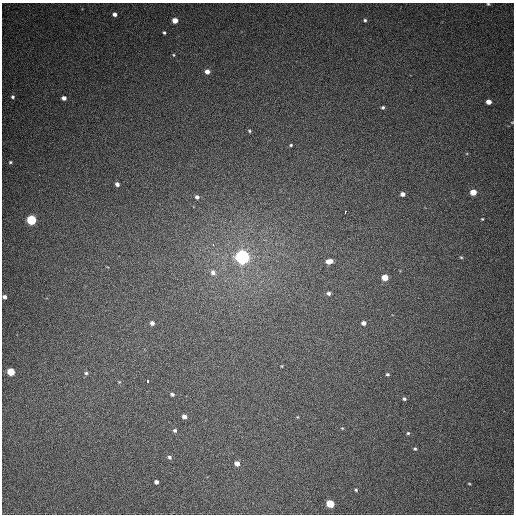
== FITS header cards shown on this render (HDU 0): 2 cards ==
NAXIS1  =                  512
NAXIS2  =                  512

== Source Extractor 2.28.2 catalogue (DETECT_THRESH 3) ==
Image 512 x 512 px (HDU 0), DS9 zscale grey, 1 PNG px = 1 image px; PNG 516 x 516 px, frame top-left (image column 1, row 512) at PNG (2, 3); no overlay
Background 423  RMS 11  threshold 33.7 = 3 sigma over >= 5 px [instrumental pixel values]
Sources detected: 52; all 52 listed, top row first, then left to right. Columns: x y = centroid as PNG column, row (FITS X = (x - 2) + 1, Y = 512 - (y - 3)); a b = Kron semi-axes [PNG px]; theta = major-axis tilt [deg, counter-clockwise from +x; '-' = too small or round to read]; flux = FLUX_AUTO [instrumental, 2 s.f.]
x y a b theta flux
488 4 4 3 - 860
115 14 4 4 - 2900
175 20 4 4 - 8300
365 20 5 4 - 1300
164 33 3 3 - 1200
174 55 4 2 - 660
207 72 5 4 - 4400
13 97 4 4 - 1300
64 98 4 4 - 3900
489 102 4 4 - 5900
383 107 4 4 - 1300
512 122 4 3 - 540
249 131 5 4 - 950
291 145 4 3 - 950
10 162 4 3 - 930
117 184 4 4 - 3000
473 192 5 4 - 13000
403 194 4 4 - 3800
197 197 4 4 - 2200
345 212 4 3 - 5800
482 219 4 3 - 660
31 220 5 5 - 70000
213 244 3 2 - 15000
242 257 5 5 - 390000
461 257 5 4 - 890
329 261 7 4 9 7700
213 272 7 6 - 3300
385 277 5 4 - 13000
328 293 5 4 - 2000
4 297 4 4 - 2900
152 323 4 4 - 3200
364 323 4 4 - 3500
282 366 3 2 - 600
11 372 5 4 - 27000
86 373 5 4 - 1400
387 374 4 3 - 1100
148 381 4 3 - 5600
119 382 4 4 - 630
172 394 5 4 - 1800
404 399 4 4 - 1500
184 417 4 4 - 4200
298 417 5 3 - 590
342 428 4 3 - 660
175 430 5 4 - 1600
408 433 4 4 - 1000
415 449 4 4 - 1100
169 457 5 5 - 1800
237 464 5 4 - 5800
156 482 4 4 - 2800
469 484 4 2 - 680
356 490 4 4 - 1000
330 504 5 4 - 29000
At the frame edge (FLAGS 8, measured only in part): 3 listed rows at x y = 488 4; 512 122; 4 297